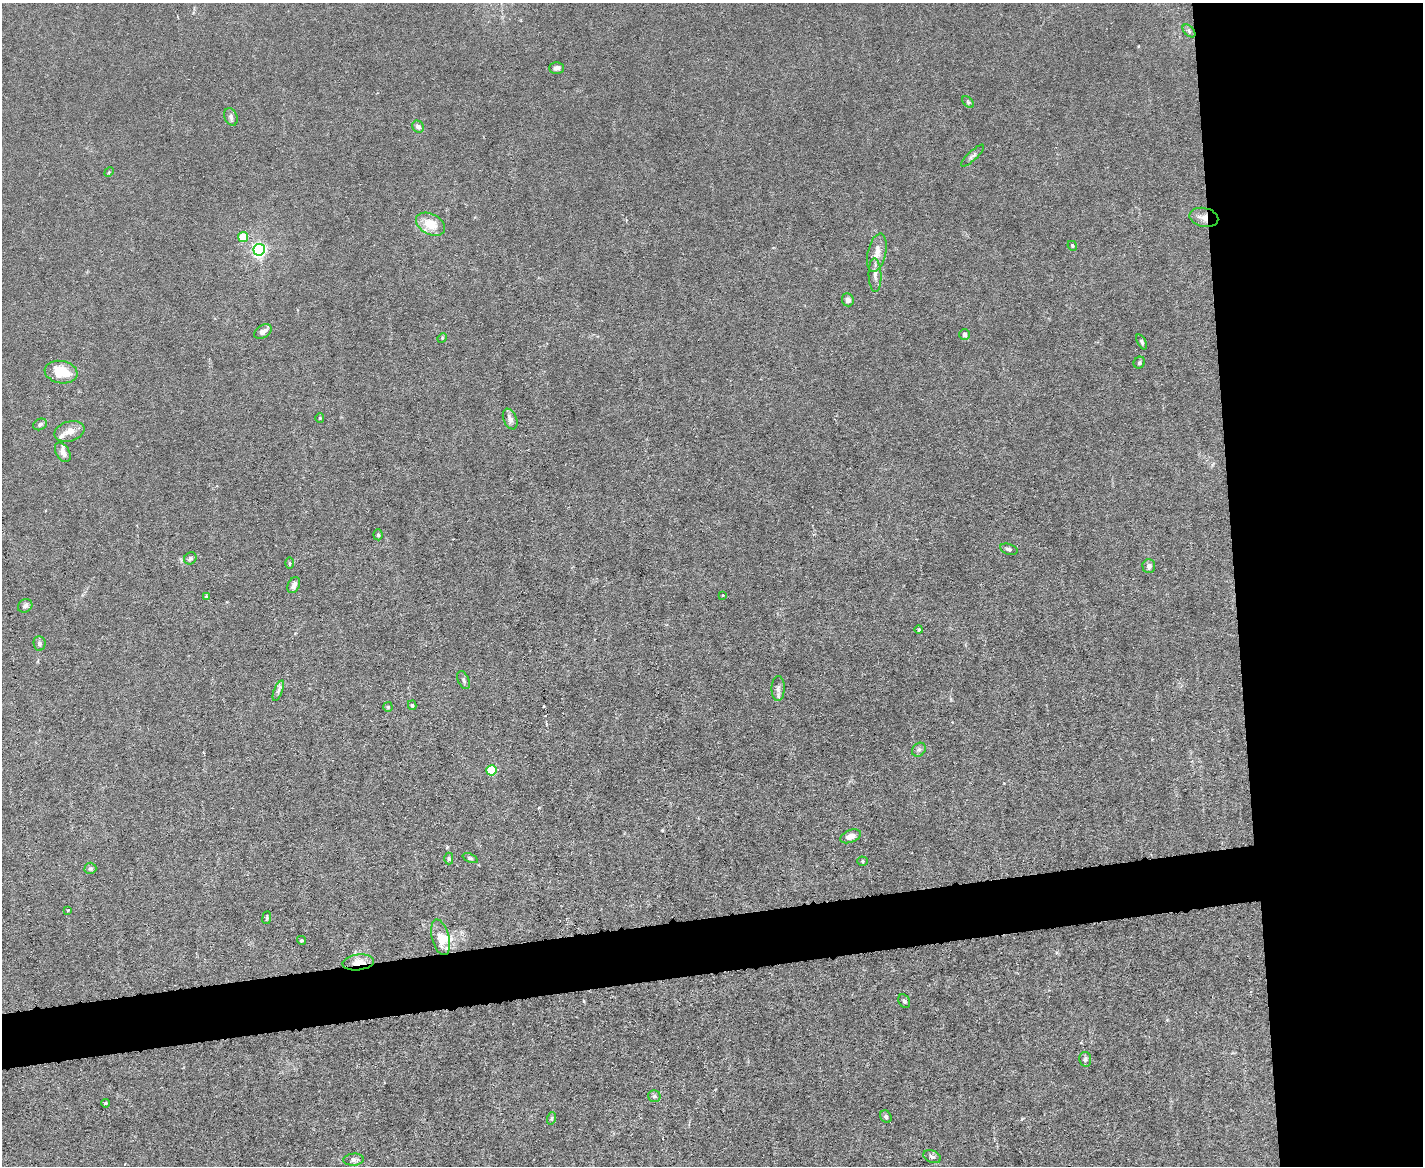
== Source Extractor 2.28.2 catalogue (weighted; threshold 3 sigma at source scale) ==
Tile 6 of 3 x 4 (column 3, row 2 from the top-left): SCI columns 3082-4502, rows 2329-3492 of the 4630 x 4656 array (HDU 1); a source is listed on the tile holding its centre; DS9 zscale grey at full resolution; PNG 1425 x 1168 px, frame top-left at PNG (2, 3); each listed source drawn as its Kron ellipse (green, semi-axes under 4 px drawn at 4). Shown black and unused: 17% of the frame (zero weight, under 3 of 6 exposures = <1% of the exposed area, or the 3 px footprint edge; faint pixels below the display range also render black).
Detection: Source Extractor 2.28.2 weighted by HDU 2 'WHT'; one run over the whole footprint, this tile lists its part. Background 0.0197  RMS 0.0027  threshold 0.0112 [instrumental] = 3 sigma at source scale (4.09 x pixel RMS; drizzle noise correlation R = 1.36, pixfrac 0.8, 0.05/0.05 arcsec/px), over >= 5 px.
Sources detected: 66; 4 inside a brighter listed object's ellipse — not listed separately; the other 62 listed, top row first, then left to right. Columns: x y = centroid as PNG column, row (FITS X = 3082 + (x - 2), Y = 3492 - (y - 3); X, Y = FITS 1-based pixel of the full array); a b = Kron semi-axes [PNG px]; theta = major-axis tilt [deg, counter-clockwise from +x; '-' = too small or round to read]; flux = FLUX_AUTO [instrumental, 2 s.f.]
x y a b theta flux
1189 31 8 4 -46 0.61
556 68 7 6 - 0.82
968 102 7 4 -45 0.4
231 117 9 6 -66 0.86
418 127 6 5 - 0.91
973 156 15 4 43 0.83
109 172 5 4 - 0.29
1204 217 14 9 -13 2.3
430 224 15 10 -28 5.2
243 237 5 5 - 9
1072 246 5 4 - 0.36
259 250 6 5 - 66
877 253 19 9 77 2.8
875 275 17 6 -88 1.5
848 300 6 6 - 0.93
263 332 9 6 33 1.4
964 334 5 5 - 0.63
442 338 5 4 - 0.27
1142 342 8 4 -61 0.47
1139 363 6 5 - 0.44
61 372 16 11 -10 7.8
320 418 4 4 - 0.26
510 419 11 6 -67 1.3
40 424 7 5 28 0.76
69 431 15 10 16 2.5
63 452 11 6 -59 1.4
378 535 5 4 - 0.38
1009 549 9 5 -16 0.66
190 558 6 5 - 0.59
289 563 6 4 -89 0.3
1149 566 7 6 - 1.1
294 585 8 5 63 1.4
723 595 3 3 - 0.2
206 596 4 3 - 0.27
25 606 7 6 - 0.91
919 630 4 4 - 0.35
39 643 7 6 - 0.79
463 680 9 5 -65 0.66
778 689 12 6 89 1.2
278 691 10 3 69 0.68
412 705 5 4 - 0.39
388 707 5 4 - 0.34
919 750 7 6 - 0.7
491 770 5 5 - 16
850 836 11 6 20 2.2
470 858 8 4 -22 0.43
449 859 6 4 89 0.39
863 861 5 4 - 0.33
90 868 6 6 - 0.59
68 910 4 3 - 0.22
267 918 6 4 83 0.37
440 937 18 8 -75 4.3
301 940 4 4 - 0.43
358 962 16 8 7 3.5
904 1001 7 5 -62 0.59
1085 1059 7 6 - 0.6
654 1096 6 5 - 0.59
105 1103 4 3 - 0.38
886 1117 6 5 - 0.57
552 1118 6 4 71 0.4
932 1157 9 6 -22 0.72
354 1160 10 6 4 1.1
Overlapping masked pixels (flux is a lower limit): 2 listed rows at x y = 1204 217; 358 962